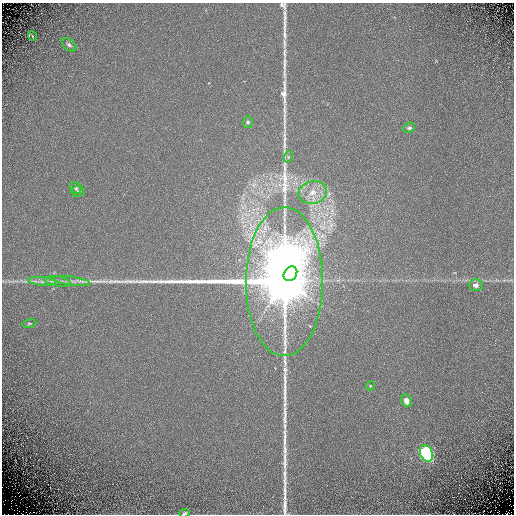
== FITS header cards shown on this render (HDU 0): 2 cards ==
NAXIS1  =                  512 / Required FITS header
NAXIS2  =                  512 / Required FITS header

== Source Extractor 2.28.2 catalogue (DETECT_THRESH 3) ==
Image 512 x 512 px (HDU 0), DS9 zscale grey, 1 PNG px = 1 image px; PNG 516 x 516 px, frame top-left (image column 1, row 512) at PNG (2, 3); each listed source drawn as its Kron ellipse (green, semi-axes under 4 px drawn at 4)
Background -0.724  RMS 0.96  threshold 2.89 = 3 sigma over >= 5 px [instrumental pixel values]
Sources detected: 19; all 19 listed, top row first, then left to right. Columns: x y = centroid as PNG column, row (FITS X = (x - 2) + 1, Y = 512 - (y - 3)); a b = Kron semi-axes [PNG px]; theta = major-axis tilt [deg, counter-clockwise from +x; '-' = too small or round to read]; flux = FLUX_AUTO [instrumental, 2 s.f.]
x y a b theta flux
32 36 5 3 - 63
69 45 8 5 -40 180
248 122 5 5 - 130
409 128 6 5 - 140
288 157 6 3 72 66
76 188 6 5 - 120
78 191 6 5 - 160
313 192 14 11 13 910
290 274 8 6 52 11000
42 281 14 4 -6 310
57 281 13 5 -9 270
72 281 19 4 -9 320
284 282 74 38 90 340000
476 285 7 6 - 300
29 324 7 4 13 87
370 386 4 3 - 61
406 401 7 5 -63 430
426 453 9 6 -68 12000
185 513 5 4 - 100
At the frame edge (FLAGS 8, measured only in part): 1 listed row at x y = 185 513